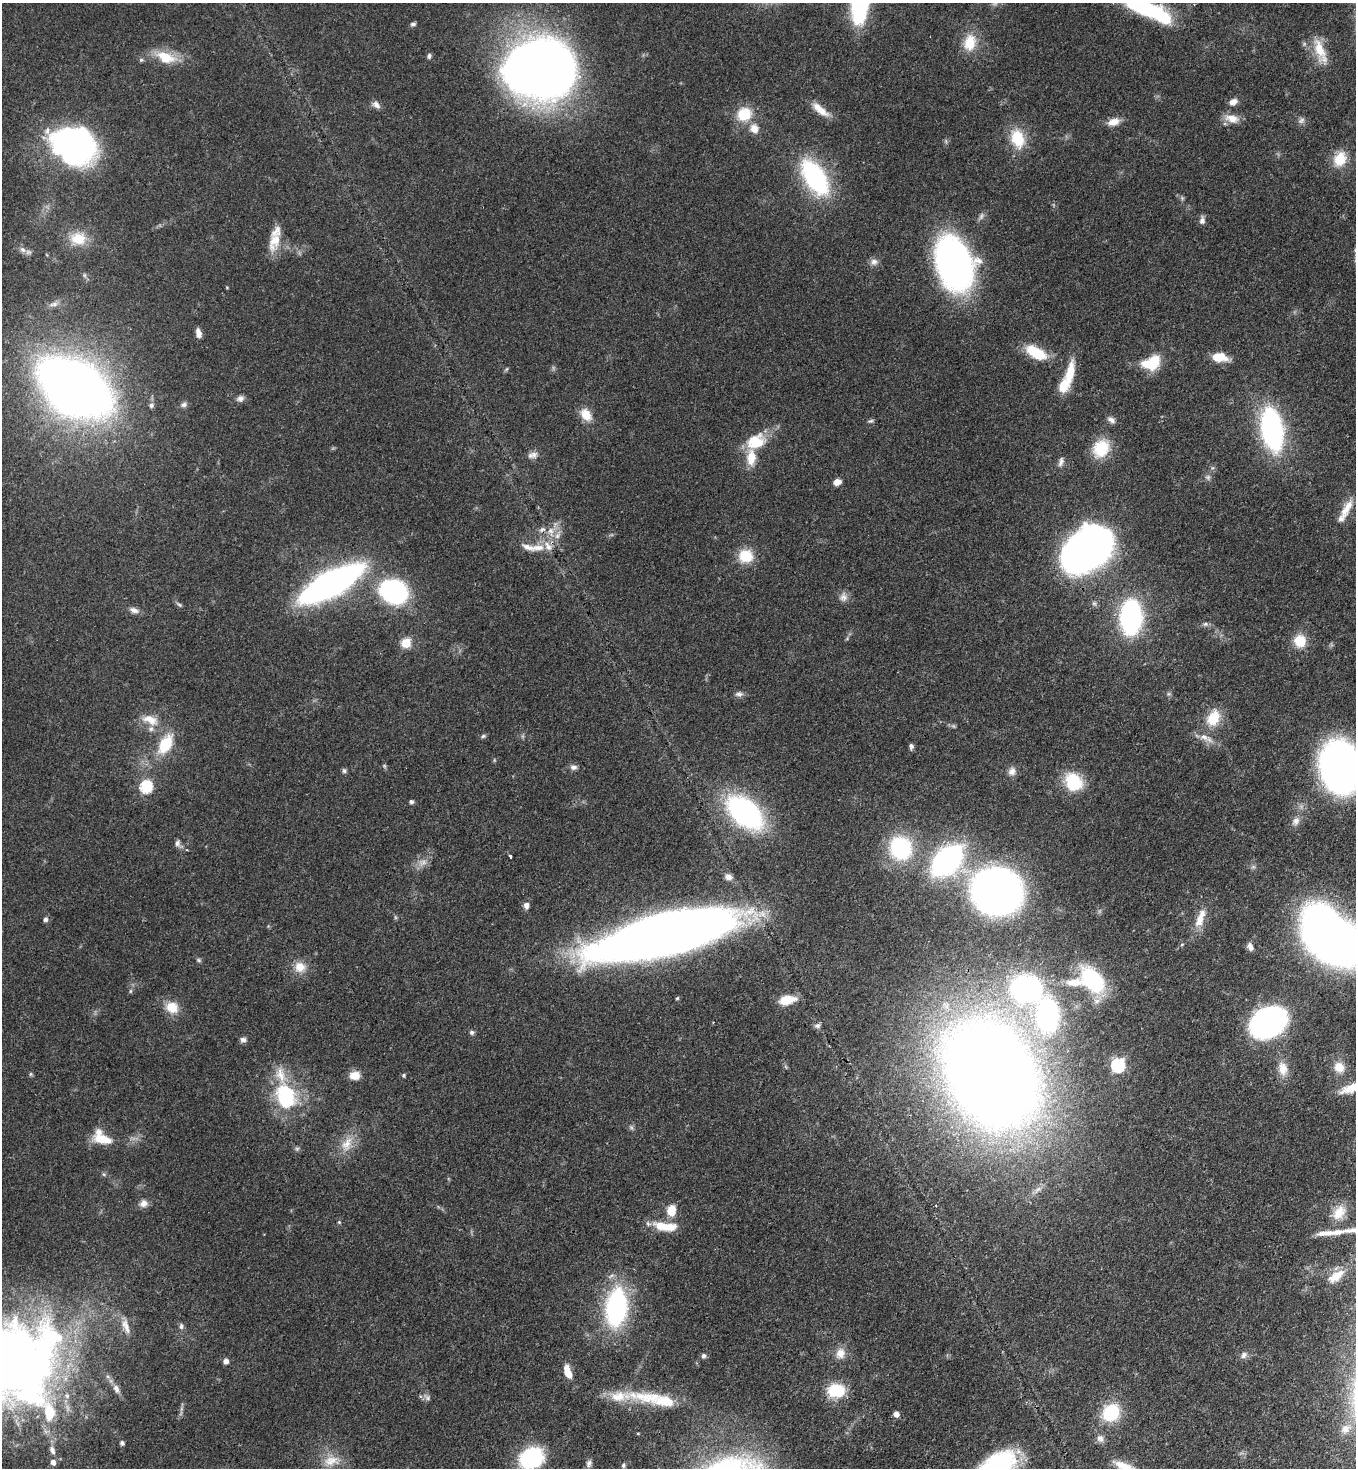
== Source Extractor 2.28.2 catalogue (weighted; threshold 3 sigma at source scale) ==
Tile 6 of 4 x 4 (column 2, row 2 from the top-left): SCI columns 1584-2937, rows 2995-4460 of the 6007 x 5986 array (HDU 1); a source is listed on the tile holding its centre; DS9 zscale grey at full resolution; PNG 1358 x 1470 px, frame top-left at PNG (2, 3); no overlay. Shown black and unused: <1% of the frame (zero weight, under 3 of 4 exposures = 7% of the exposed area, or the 3 px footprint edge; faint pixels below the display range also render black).
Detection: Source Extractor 2.28.2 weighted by HDU 2 'WHT'; one run over the whole footprint, this tile lists its part. Background 0.0969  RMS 0.004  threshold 0.0181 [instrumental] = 3 sigma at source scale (4.5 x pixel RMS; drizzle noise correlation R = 1.50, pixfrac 1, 0.05/0.05 arcsec/px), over >= 5 px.
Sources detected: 184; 8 too faint to see at this stretch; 5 inside a brighter object's white glare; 1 cosmic-ray / hot-pixel residue — not listed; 16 inside a brighter listed object's ellipse — not listed separately; the other 154 listed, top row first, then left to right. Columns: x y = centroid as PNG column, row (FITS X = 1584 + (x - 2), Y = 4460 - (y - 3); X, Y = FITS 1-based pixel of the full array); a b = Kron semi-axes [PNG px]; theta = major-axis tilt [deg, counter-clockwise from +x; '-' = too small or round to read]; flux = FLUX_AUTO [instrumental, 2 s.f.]
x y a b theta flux
1144 8 38 13 -17 44
413 24 7 5 7 0.94
970 42 23 16 82 9.3
1320 51 36 12 -70 9.7
429 56 7 5 82 1
166 57 27 14 -20 11
141 60 6 5 - 0.7
540 69 59 50 -4 390
1233 102 10 7 25 2.8
376 105 11 8 -39 2
820 110 25 8 -39 5.5
744 114 16 15 - 12
1232 119 19 10 -14 4.8
1301 121 10 7 34 1.5
1113 122 15 9 19 4.1
754 128 12 11 - 4.1
1017 138 25 16 -73 13
73 146 38 30 -14 160
1340 159 18 15 60 9.4
815 177 31 16 -58 67
1202 220 10 6 83 1.7
78 238 21 17 -6 9.9
274 241 27 13 71 8.7
23 250 9 7 -43 1.9
874 262 10 9 - 2
954 264 40 26 -70 180
53 304 14 6 13 2.2
198 333 10 5 -77 2.6
1036 353 22 10 -28 16
1219 357 15 8 -7 9.5
1154 361 21 13 69 11
506 369 6 4 87 0.53
1070 373 32 10 80 9.9
75 387 48 27 -31 590
240 398 10 8 19 1.7
151 405 8 6 76 1.2
184 405 10 6 19 1.4
586 415 17 12 -52 6.2
1111 420 11 6 -31 1.7
870 421 9 4 15 0.75
1272 429 30 15 -81 110
756 441 24 17 23 13
1101 448 22 17 57 14
534 455 11 9 69 2.2
1061 462 13 6 77 1.8
1208 477 7 7 - 1.3
837 482 9 7 15 2.9
1346 508 29 9 61 5.7
551 531 16 9 -78 4.8
538 548 21 10 7 5.7
1086 550 35 25 38 370
746 556 15 13 -9 11
331 584 38 14 29 250
394 592 25 20 -22 65
843 597 12 11 - 2.5
179 605 9 5 -34 0.91
134 610 14 7 -20 2.2
1131 617 19 11 87 140
1205 624 7 6 - 1
1300 641 14 13 - 8.6
406 643 6 5 - 19
739 694 11 7 0 1.5
1169 694 6 6 - 0.78
1213 718 20 15 61 11
150 720 25 13 -20 7.3
483 736 7 5 6 0.82
1204 737 18 9 -22 3.9
165 744 27 15 62 14
911 746 7 5 89 1.1
494 760 6 3 -72 0.46
385 766 7 4 -70 0.61
574 767 9 7 1 1.6
1340 767 31 24 -79 310
344 771 7 6 - 0.87
1012 771 11 10 - 2.6
1073 782 19 16 -49 19
146 787 7 6 - 37
411 802 6 5 - 0.94
745 812 25 15 -43 120
1296 821 13 10 58 2.6
178 843 9 7 -90 1.5
900 848 29 27 -66 36
510 856 3 3 - 0.79
947 860 27 16 46 110
1253 867 7 4 18 0.71
728 877 10 8 -24 2
997 891 38 35 -12 210
526 906 8 6 -90 2
395 917 6 4 -71 0.56
1200 918 27 10 70 7
45 919 6 6 - 1.1
665 935 106 28 14 700
1338 943 36 26 -12 340
1182 944 5 3 - 0.45
1250 946 10 7 -66 1.9
199 960 7 5 -22 0.7
300 967 15 14 - 5.7
1093 980 28 17 -50 38
1026 988 21 16 -5 110
130 991 6 4 90 0.58
677 998 5 4 - 0.51
787 1000 15 8 10 9.5
172 1007 16 13 -24 7.2
1048 1015 36 22 -86 63
713 1022 2 2 - 0.27
1268 1022 23 17 31 200
817 1026 9 7 11 1.3
472 1032 6 5 - 0.94
243 1040 8 6 0 1.4
1118 1065 6 6 - 65
786 1067 6 4 -71 0.57
1339 1067 14 12 -41 5.9
1283 1069 19 12 -82 5.9
991 1073 71 53 -59 1100
31 1074 5 5 - 0.6
281 1075 84 20 -83 19
355 1075 11 9 5 4.9
404 1075 5 5 - 0.63
286 1097 28 21 32 24
102 1139 26 12 -14 8.6
347 1144 23 14 66 7.7
143 1203 10 9 - 2.5
671 1211 12 9 80 6.9
1339 1212 22 15 54 7.3
339 1222 5 5 - 0.55
664 1226 29 10 -7 11
1337 1232 26 7 7 5.2
1336 1276 26 12 34 7.7
616 1308 32 17 84 76
126 1326 23 8 -69 4.2
181 1326 8 6 88 1.3
840 1353 15 12 74 4.5
1244 1355 10 7 54 1.8
703 1356 6 6 - 1.1
5 1359 58 51 -45 740
226 1361 6 6 - 1.9
568 1372 15 7 -72 6.3
116 1389 11 7 -68 2.1
836 1390 18 14 2 16
427 1397 11 6 -42 1.5
648 1397 66 16 -5 20
1111 1412 16 14 43 24
896 1414 5 5 - 2.9
1345 1429 10 9 - 1.9
1100 1438 11 9 -62 2.3
122 1443 6 5 - 0.99
52 1450 12 7 -67 2.2
531 1458 19 16 31 46
331 1461 25 14 9 7.6
53 1462 6 5 - 2.2
589 1463 10 7 72 1.5
623 1465 7 5 88 0.83
1004 1465 45 24 71 39
1126 1467 32 9 -27 8.6
Overlapping masked pixels (flux is a lower limit): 2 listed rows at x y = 1086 550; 665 935
Isophote crosses this tile's border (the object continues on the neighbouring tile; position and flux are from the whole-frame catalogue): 7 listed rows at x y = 1144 8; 1340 767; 1338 943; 5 1359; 531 1458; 1004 1465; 1126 1467